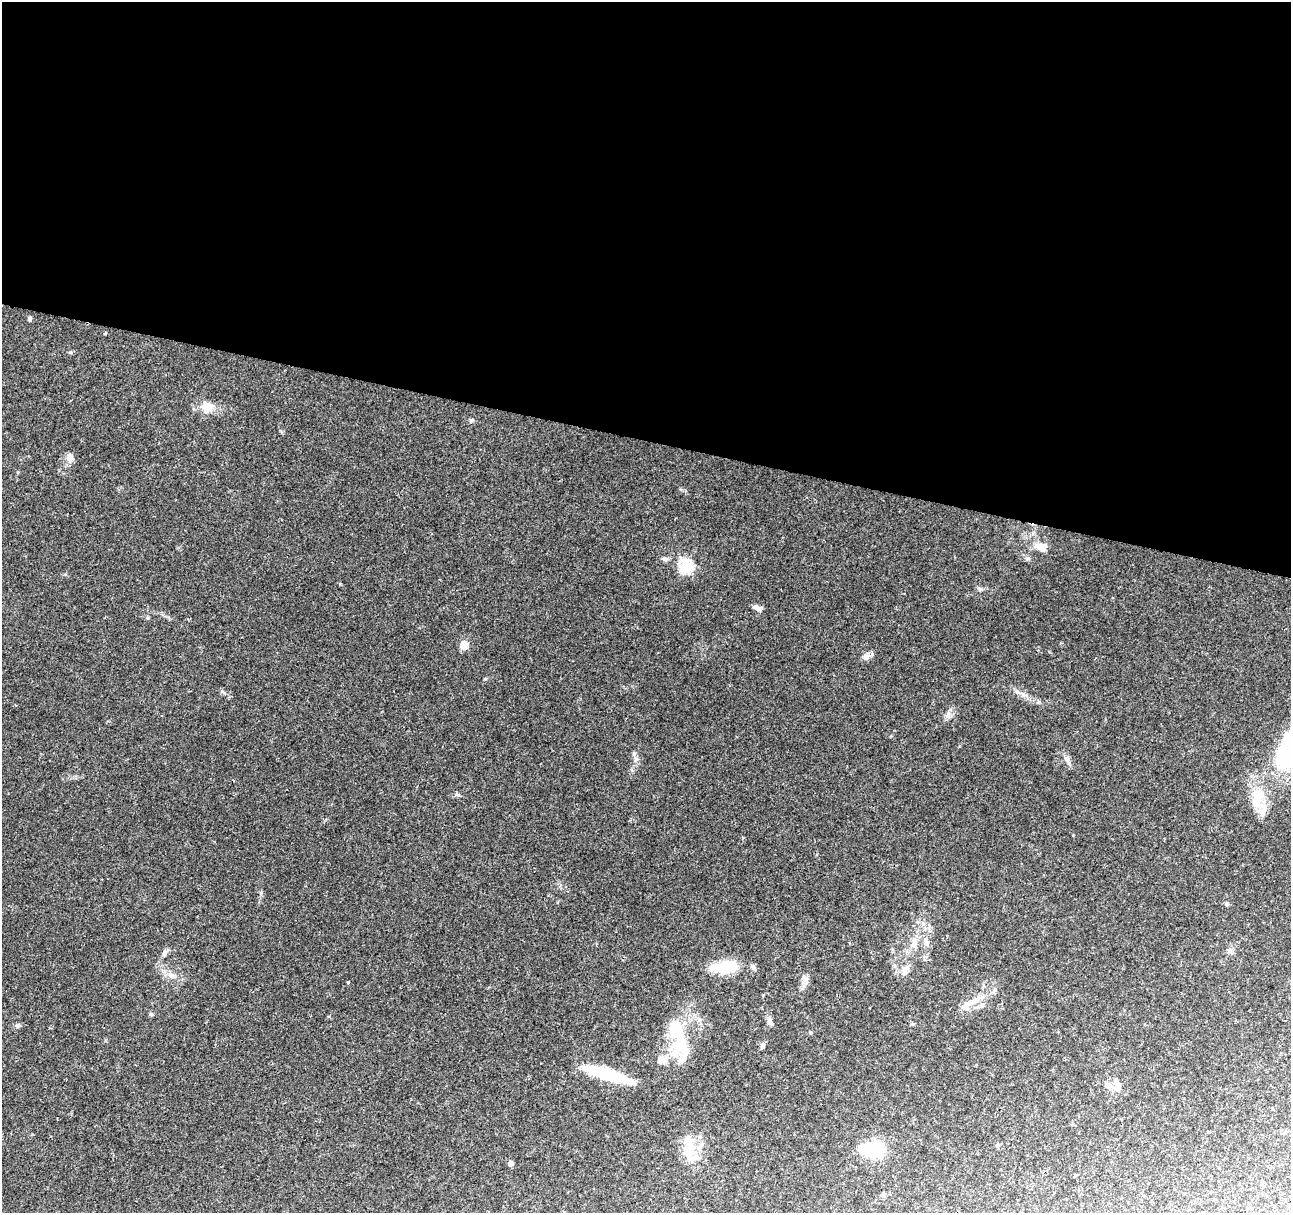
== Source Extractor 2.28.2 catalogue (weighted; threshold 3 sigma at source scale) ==
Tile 3 of 4 x 4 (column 3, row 1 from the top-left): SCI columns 2581-3869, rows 3848-5058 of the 5161 x 5336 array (HDU 1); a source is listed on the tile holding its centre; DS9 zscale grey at full resolution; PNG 1293 x 1215 px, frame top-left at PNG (2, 2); no overlay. Shown black and unused: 36% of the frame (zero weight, under 2 of 3 exposures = <1% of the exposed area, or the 3 px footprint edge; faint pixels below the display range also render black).
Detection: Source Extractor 2.28.2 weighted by HDU 2 'WHT'; one run over the whole footprint, this tile lists its part. Background 0.0679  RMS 0.007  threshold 0.0317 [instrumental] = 3 sigma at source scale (4.5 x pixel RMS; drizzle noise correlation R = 1.50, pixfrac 1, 0.0396/0.0396 arcsec/px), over >= 5 px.
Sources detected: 48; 5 inside a brighter object's white glare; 1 cosmic-ray / hot-pixel residue — not listed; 3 inside a brighter listed object's ellipse — not listed separately; the other 39 listed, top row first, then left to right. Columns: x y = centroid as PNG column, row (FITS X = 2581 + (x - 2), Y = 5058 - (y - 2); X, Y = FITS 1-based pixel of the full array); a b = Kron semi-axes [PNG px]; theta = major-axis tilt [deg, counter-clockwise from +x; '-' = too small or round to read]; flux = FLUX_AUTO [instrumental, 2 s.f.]
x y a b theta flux
29 318 5 5 - 1.2
105 333 4 3 - 0.66
207 406 18 15 21 9.2
471 420 5 5 - 1.1
71 459 10 7 64 3.1
1040 546 17 10 -4 6.6
1028 558 6 4 -2 1.2
686 567 6 6 - 85
980 589 7 5 -14 1.5
757 608 11 6 -30 2.8
464 645 5 5 - 20
866 656 10 7 28 3
223 692 9 4 -30 1.3
636 759 9 5 69 2.3
1067 759 8 6 -69 2.2
457 794 6 5 - 1.3
1258 797 34 16 82 22
926 942 16 7 -80 4.5
164 953 8 6 74 2.3
728 966 27 11 4 27
171 975 10 7 -22 3.6
805 979 13 8 -73 3.4
348 982 3 3 - 2.6
965 1006 13 7 36 4.5
151 1014 6 4 -42 0.99
769 1021 9 6 -51 2.1
18 1025 6 5 - 1.3
675 1031 30 16 -67 29
762 1046 8 5 51 1.4
662 1060 12 10 -9 4.7
681 1060 18 8 50 5.2
608 1074 50 10 -17 38
1116 1083 16 8 -79 5
1108 1085 10 9 - 4.1
997 1145 6 4 0 0.89
877 1149 7 6 - 89
687 1152 28 18 -85 17
510 1163 4 4 - 3.9
883 1194 6 5 - 1.2
Unlisted compact peaks at least as high as the median listed source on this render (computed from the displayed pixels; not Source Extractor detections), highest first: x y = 485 679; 70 352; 664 559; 261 893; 1023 695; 1073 835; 948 716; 148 618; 281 431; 65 574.